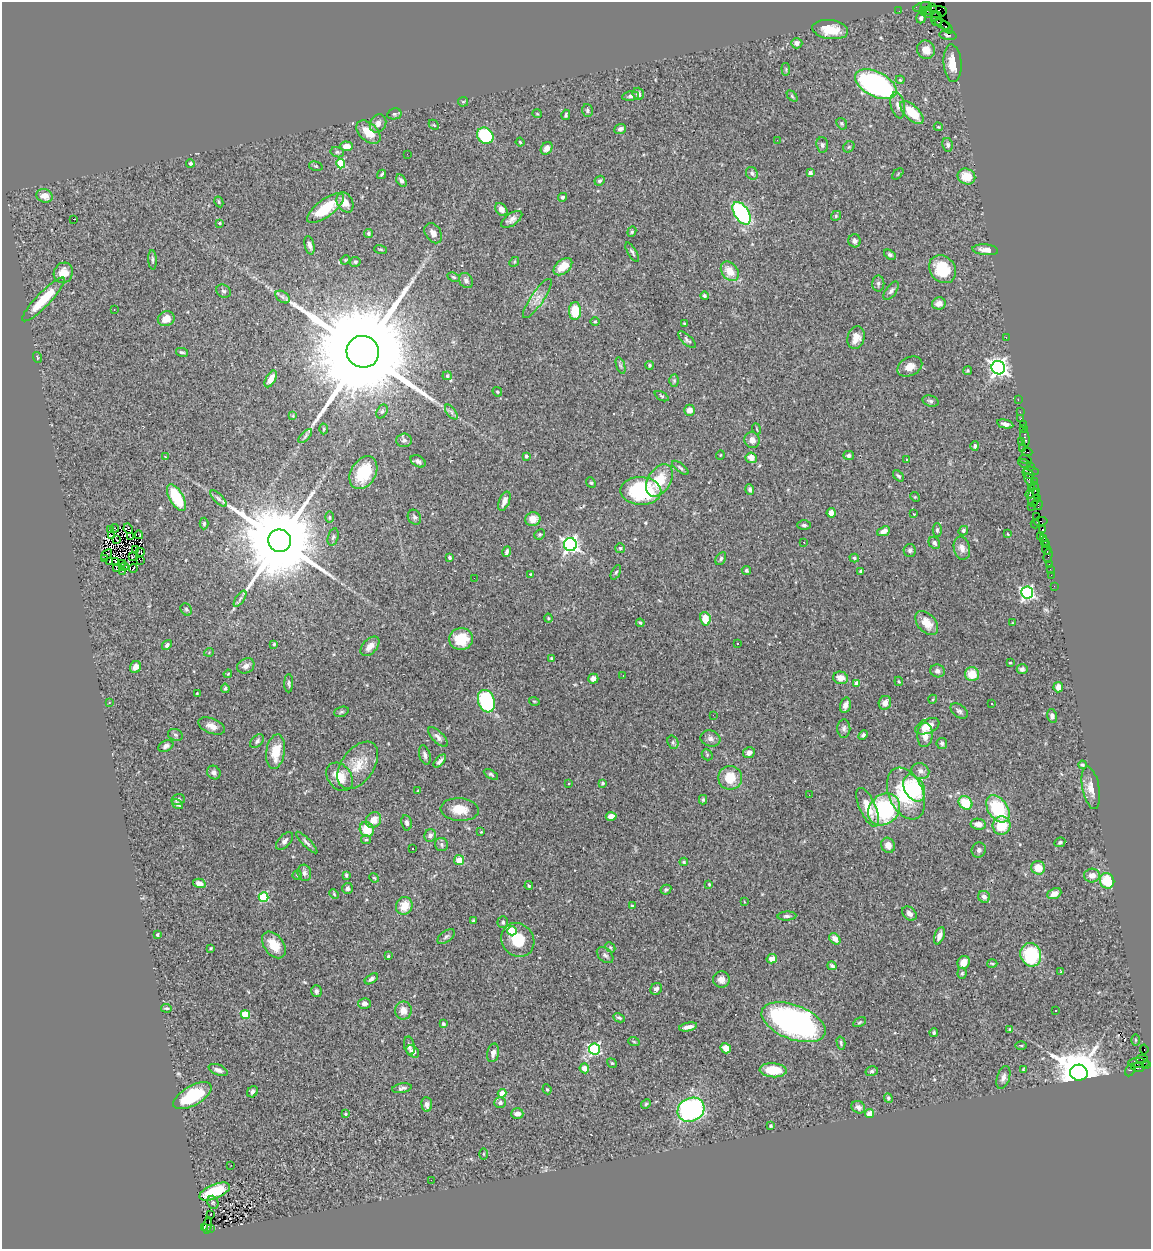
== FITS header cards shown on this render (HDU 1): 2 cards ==
NAXIS1  =                 1149
NAXIS2  =                 1247

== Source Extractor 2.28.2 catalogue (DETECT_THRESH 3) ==
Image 1149 x 1247 px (HDU 1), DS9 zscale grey, 1 PNG px = 1 image px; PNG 1153 x 1251 px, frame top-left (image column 1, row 1247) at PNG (2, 2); each listed source drawn as its Kron ellipse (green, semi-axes under 4 px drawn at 4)
Background 1.05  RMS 0.06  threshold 0.181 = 3 sigma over >= 5 px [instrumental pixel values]
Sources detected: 436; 2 with non-positive FLUX_AUTO (blend fragments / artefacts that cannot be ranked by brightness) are neither listed nor drawn; the other 434 listed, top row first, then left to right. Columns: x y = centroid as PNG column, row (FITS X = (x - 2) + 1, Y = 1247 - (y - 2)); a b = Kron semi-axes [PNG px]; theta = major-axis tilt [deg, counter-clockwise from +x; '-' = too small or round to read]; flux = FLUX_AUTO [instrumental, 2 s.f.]
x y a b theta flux
926 6 6 2 -26 99
922 7 9 4 16 98
932 7 4 2 - 75
924 10 4 3 - 32
899 11 2 2 - 10
927 11 3 3 - 55
934 12 13 6 4 400
935 16 4 2 - 190
921 18 5 4 - 11
937 19 7 5 86 360
942 24 8 2 -27 89
947 27 7 3 -47 150
830 30 18 9 -8 83
948 35 8 4 -7 9
797 43 5 5 - 20
926 50 9 8 - 37
952 63 19 9 -85 58
786 69 6 4 -84 5.6
900 80 4 3 - 4.4
876 84 22 12 -27 1000
638 94 6 5 - 13
631 96 8 4 9 11
792 96 6 4 -46 5.2
463 102 5 4 - 4.8
898 105 13 7 -78 23
587 110 6 5 - 9.7
912 112 15 7 -45 120
394 114 7 5 13 7.6
537 114 5 4 - 4
566 115 5 3 - 6.1
378 124 9 8 - 23
842 124 6 5 - 6.2
434 125 6 4 -44 4.7
938 127 4 3 - 3.7
620 129 6 5 - 14
368 132 14 9 -43 69
485 136 9 7 -41 280
777 140 2 2 - 37
520 142 4 3 - 3.8
822 145 7 6 - 9.2
948 145 7 5 -80 8.6
347 146 6 4 -2 33
849 147 6 5 - 5.9
546 148 7 5 55 27
337 152 7 5 -14 8
407 154 2 2 - 3.6
190 163 4 4 - 7.1
341 164 4 4 - 180
316 166 7 4 -15 5.8
752 173 7 5 -57 9.5
810 173 4 4 - 11
381 174 5 2 - 5.4
898 174 7 2 45 3.7
966 177 9 8 - 61
401 181 7 4 -57 13
600 181 5 4 - 8.9
44 196 8 6 -17 37
563 197 4 4 - 7.3
219 202 6 4 -62 5.3
345 202 11 7 -62 38
325 208 22 8 36 120
501 209 7 5 -51 16
742 213 12 7 -57 500
836 216 5 4 - 5.4
73 219 3 2 - 22
512 219 12 6 34 17
219 223 3 3 - 6.5
632 232 5 4 - 5.9
433 233 11 7 -56 25
368 234 4 4 - 10
855 241 6 6 - 13
310 245 9 5 -78 16
380 249 6 3 -19 4.2
985 250 13 5 -5 26
632 252 11 4 -59 9.4
890 255 6 4 -32 8.2
152 260 10 3 -87 7.5
345 260 5 4 - 4.1
355 262 5 5 - 7.2
514 262 5 4 - 5
563 267 11 6 40 58
942 269 15 12 -54 150
730 271 11 7 -53 67
63 273 10 9 - 47
454 277 6 4 -27 5.5
466 281 8 6 -57 14
878 283 8 6 -89 10
224 291 7 6 - 9.7
891 291 10 5 54 12
704 296 4 4 - 6.6
283 297 8 5 -37 11
43 299 29 7 46 150
537 299 23 6 55 36
939 303 7 6 - 26
114 309 2 2 - 4
575 311 9 6 88 100
166 319 8 7 - 42
595 322 5 3 - 3.9
684 323 4 3 - 3.6
1006 337 2 2 - 44
856 338 11 8 73 35
687 340 11 4 -43 9.3
182 352 6 3 -12 6.6
363 352 16 16 - 140000
37 357 5 3 - 3.8
649 365 4 3 - 5.7
620 366 8 4 -71 7.5
910 367 13 9 27 36
998 368 7 6 - 1900
968 370 5 4 - 5.3
447 376 4 4 - 4.3
271 379 9 4 60 36
674 381 6 5 - 5.8
497 392 5 4 - 5.7
661 396 7 4 -27 5.9
1018 400 2 2 - 21
930 401 8 5 -19 9.5
689 410 5 5 - 23
382 411 7 5 61 7.5
451 412 9 4 -53 9.9
1020 412 2 2 - 11
293 416 4 4 - 3.8
1020 418 3 2 - 58
1005 424 8 4 -13 15
1023 424 2 2 - 50
323 429 5 3 - 4.4
757 429 5 3 - 3.8
1023 429 3 2 - 35
305 436 9 3 46 7.7
1025 438 9 3 -79 140
404 440 7 7 - 12
752 440 8 7 - 26
1021 441 3 2 - 63
975 446 5 3 - 6.6
1022 448 4 3 - 120
1027 452 5 3 - 77
720 455 5 3 - 3
848 455 5 4 - 12
526 456 3 3 - 6.9
165 457 3 2 - 6.3
751 458 5 5 - 33
906 459 3 3 - 15
1025 459 6 2 -19 140
418 461 8 5 -31 13
1025 464 6 3 -27 85
1030 466 4 3 - 93
680 468 10 4 -37 7.7
1031 471 8 2 -9 32
363 473 18 12 59 130
1028 474 6 3 -22 220
899 476 6 4 -45 7.6
1029 479 6 4 -62 180
659 480 18 11 58 120
1034 482 2 2 - 51
591 483 6 4 -48 5.8
1031 488 4 2 - 59
750 489 5 4 - 11
1035 489 7 3 -80 310
641 491 20 14 -1 360
1030 494 4 3 - 330
176 497 15 7 -60 190
915 497 5 4 - 5.3
1033 497 9 5 84 100
219 499 10 4 -45 11
1037 499 3 2 - 30
504 501 10 5 68 26
1037 504 6 5 - 110
1032 506 3 2 - 6.1
831 513 5 4 - 30
914 514 3 2 - 2.5
1037 516 2 2 - 56
329 517 6 4 -89 6.1
414 517 8 6 -61 9.8
533 519 8 7 - 40
1041 521 7 3 9 97
204 523 6 4 90 6
1035 524 4 3 - 80
804 525 7 5 0 9.6
115 528 4 2 - 3.8
111 529 2 2 - 1.7
128 529 5 3 - 3.5
1042 529 3 3 - 120
937 530 6 4 89 7.9
884 531 7 4 21 20
963 531 5 4 - 7.1
540 534 5 5 - 5.5
1008 534 4 2 - 2.7
139 535 4 2 - 2.3
111 536 3 2 - 4
1041 536 4 3 - 37
130 537 4 2 - 2.8
333 537 9 5 73 9.2
1044 538 3 2 - 110
117 540 3 2 - 1.7
280 541 11 11 - 89000
1045 541 3 3 - 65
804 542 3 2 - 8.3
934 543 6 5 - 9.8
570 544 6 6 - 1400
1046 545 3 2 - 49
620 548 5 5 - 6.7
962 548 12 8 -76 27
136 549 3 2 - 2.8
910 550 6 6 - 8.6
1046 550 5 2 - 53
140 552 4 2 - 1.9
507 552 5 3 - 9.7
106 555 6 2 40 5.8
1048 556 7 3 79 42
132 557 3 2 - 2.2
449 557 3 3 - 6.7
854 558 5 4 - 6.4
105 559 3 2 - 3.6
721 559 7 5 61 9
140 560 2 2 - 2.1
110 561 3 2 - 0.58
116 561 3 2 - 6
122 564 3 2 - 1.3
1049 565 3 3 - 76
124 567 4 2 - 0.41
133 568 4 2 - 3.7
117 569 3 2 - 10
1050 569 2 2 - 15
746 570 5 4 - 7.6
123 571 2 2 - 5.4
861 571 3 3 - 5.5
616 572 8 4 62 6.8
531 574 3 2 - 3.2
1051 575 2 2 - 35
474 578 2 2 - 2.1
1054 586 2 2 - 12
1027 593 6 6 - 810
240 599 9 3 56 9
186 609 6 5 - 7.2
548 618 4 4 - 4.8
705 619 7 5 -78 74
640 623 4 4 - 7.1
927 623 14 9 -48 55
1013 623 4 3 - 3.1
461 639 12 11 - 100
738 643 3 2 - 3.5
274 644 3 3 - 4.8
167 645 5 4 - 12
370 646 11 7 47 34
209 652 5 3 - 3.4
551 658 4 3 - 4.2
1010 662 3 2 - 4.2
246 666 9 7 30 16
136 667 6 5 - 23
1022 669 5 5 - 10
937 671 7 6 - 14
228 674 4 3 - 4.1
972 674 7 7 - 65
623 676 3 2 - 4.5
841 678 7 6 - 33
593 679 5 5 - 24
899 681 5 3 - 4.3
289 683 9 4 89 7.5
856 683 4 4 - 33
1058 687 5 5 - 26
225 688 4 3 - 6.4
197 693 3 2 - 3.3
933 699 4 3 - 3.7
486 701 11 8 -71 400
534 701 5 3 - 3.4
109 702 3 2 - 5
885 703 7 6 - 29
992 703 3 3 - 12
845 705 7 5 75 22
959 711 9 6 -40 12
341 712 8 5 19 7.7
713 715 2 2 - 5.9
1052 716 7 5 -74 11
212 726 14 7 -22 29
927 726 13 7 23 53
844 728 9 6 89 12
175 735 8 5 -23 7.8
863 735 5 4 - 8
925 735 12 7 87 34
438 737 12 5 -45 18
710 739 10 8 -18 16
257 741 8 5 47 11
673 742 7 5 -71 7.3
942 743 5 5 - 7.8
166 746 8 5 26 14
276 752 17 9 82 91
749 753 6 5 - 18
425 755 10 5 -75 14
707 755 6 5 - 6.4
440 761 8 4 48 12
358 765 26 16 54 97
1082 765 4 3 - 5.3
920 771 9 7 -29 18
214 773 7 6 - 15
491 774 8 4 -30 7.1
339 777 15 12 -52 75
730 778 12 12 - 91
569 783 3 3 - 38
602 783 4 4 - 5.7
914 788 14 9 -62 230
1091 788 21 8 -79 39
418 791 3 2 - 2.8
906 794 27 17 -66 250
809 795 2 2 - 2.2
178 799 7 5 13 11
703 800 5 3 - 7.1
965 803 7 6 - 120
177 804 6 3 -35 8.7
868 807 21 8 -66 77
460 809 19 11 -4 69
884 809 17 14 44 400
998 809 15 9 -56 230
611 816 5 4 - 32
374 820 8 7 - 43
407 823 8 5 -80 11
978 824 8 5 -9 29
1002 826 9 9 - 100
367 829 8 7 - 83
481 832 3 3 - 3
430 835 6 5 - 17
366 840 5 4 - 5.2
284 841 11 6 49 15
307 842 14 4 -45 13
1060 842 5 4 - 7
441 844 6 6 - 11
888 845 8 6 -65 33
413 848 3 2 - 3.9
979 850 8 7 - 12
459 860 5 5 - 44
684 862 4 3 - 4.9
1038 868 7 7 - 55
304 873 8 6 -76 14
297 875 5 4 - 4.8
346 875 4 3 - 5.5
1092 876 8 7 - 29
374 878 5 4 - 4.7
1107 881 8 7 - 110
199 883 6 4 -14 23
709 884 4 3 - 4
529 886 4 3 - 5.4
347 888 5 5 - 11
666 890 5 4 - 7.1
334 894 5 3 - 4.3
1054 894 7 5 24 26
263 897 5 5 - 240
984 897 6 5 - 17
744 902 4 4 - 3.2
404 906 9 8 - 63
632 906 4 4 - 6.6
909 913 8 6 -41 19
787 916 9 4 3 9.5
473 921 4 3 - 5.3
503 922 6 5 - 9.3
512 931 5 4 - 220
158 934 3 3 - 7.5
446 936 10 5 37 12
939 936 9 5 69 21
835 939 6 4 -47 27
518 940 18 15 -50 110
274 945 15 9 -53 68
610 947 6 4 -44 5
211 948 4 2 - 3.9
605 955 9 6 -43 13
1031 955 12 10 -71 230
388 956 3 3 - 5.2
772 959 5 4 - 28
964 962 7 5 60 47
992 963 5 3 - 4.1
832 966 5 3 - 7.7
1061 972 3 2 - 3.9
962 973 5 4 - 5.8
371 979 7 4 34 9.9
721 979 8 8 - 26
656 989 6 5 - 13
316 991 6 5 - 9.9
364 1003 6 5 - 16
166 1008 5 3 - 5.4
403 1010 9 8 - 34
1056 1010 2 2 - 4.5
245 1014 5 4 - 93
619 1018 6 3 -26 6.8
793 1022 34 17 -21 1200
860 1022 7 4 27 5.4
443 1024 4 4 - 7.3
688 1027 9 4 12 21
1010 1029 3 3 - 4
934 1033 4 4 - 7.2
1136 1040 5 3 - 3.9
634 1042 6 3 -20 5.3
841 1043 6 3 -76 6.6
1021 1045 5 3 - 5
409 1046 9 5 -77 11
726 1048 5 5 - 39
595 1049 5 5 - 530
1144 1049 5 3 - 400
413 1051 7 5 -38 27
493 1053 9 6 78 17
1142 1059 5 3 - 360
612 1063 5 4 - 4.9
1139 1063 11 5 -3 370
1147 1065 4 3 - 40
1137 1067 7 3 -10 290
584 1068 5 4 - 34
1023 1069 3 2 - 3.3
218 1070 10 5 -21 17
773 1070 13 7 -3 110
1130 1070 7 4 61 74
872 1071 6 5 - 7.6
1079 1073 9 8 - 19000
1003 1078 12 6 72 17
402 1088 10 4 10 12
547 1089 5 4 - 4.8
253 1092 6 5 - 12
502 1093 4 4 - 80
192 1096 21 10 29 190
888 1098 5 4 - 6.6
500 1103 6 5 - 10
427 1104 7 5 -84 16
646 1104 5 4 - 5.6
858 1107 7 6 - 18
691 1110 14 11 26 790
870 1113 4 4 - 82
346 1114 4 3 - 8
517 1114 6 5 - 23
770 1126 3 3 - 4.5
483 1154 5 3 - 3.8
231 1165 2 2 - 1.8
431 1180 2 2 - 4.7
215 1191 16 7 23 150
213 1202 7 5 -69 7.7
210 1214 2 2 - 3.1
207 1226 8 3 81 140
204 1227 3 2 - 170
210 1228 3 2 - 100
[2 non-positive-flux detections neither listed nor drawn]